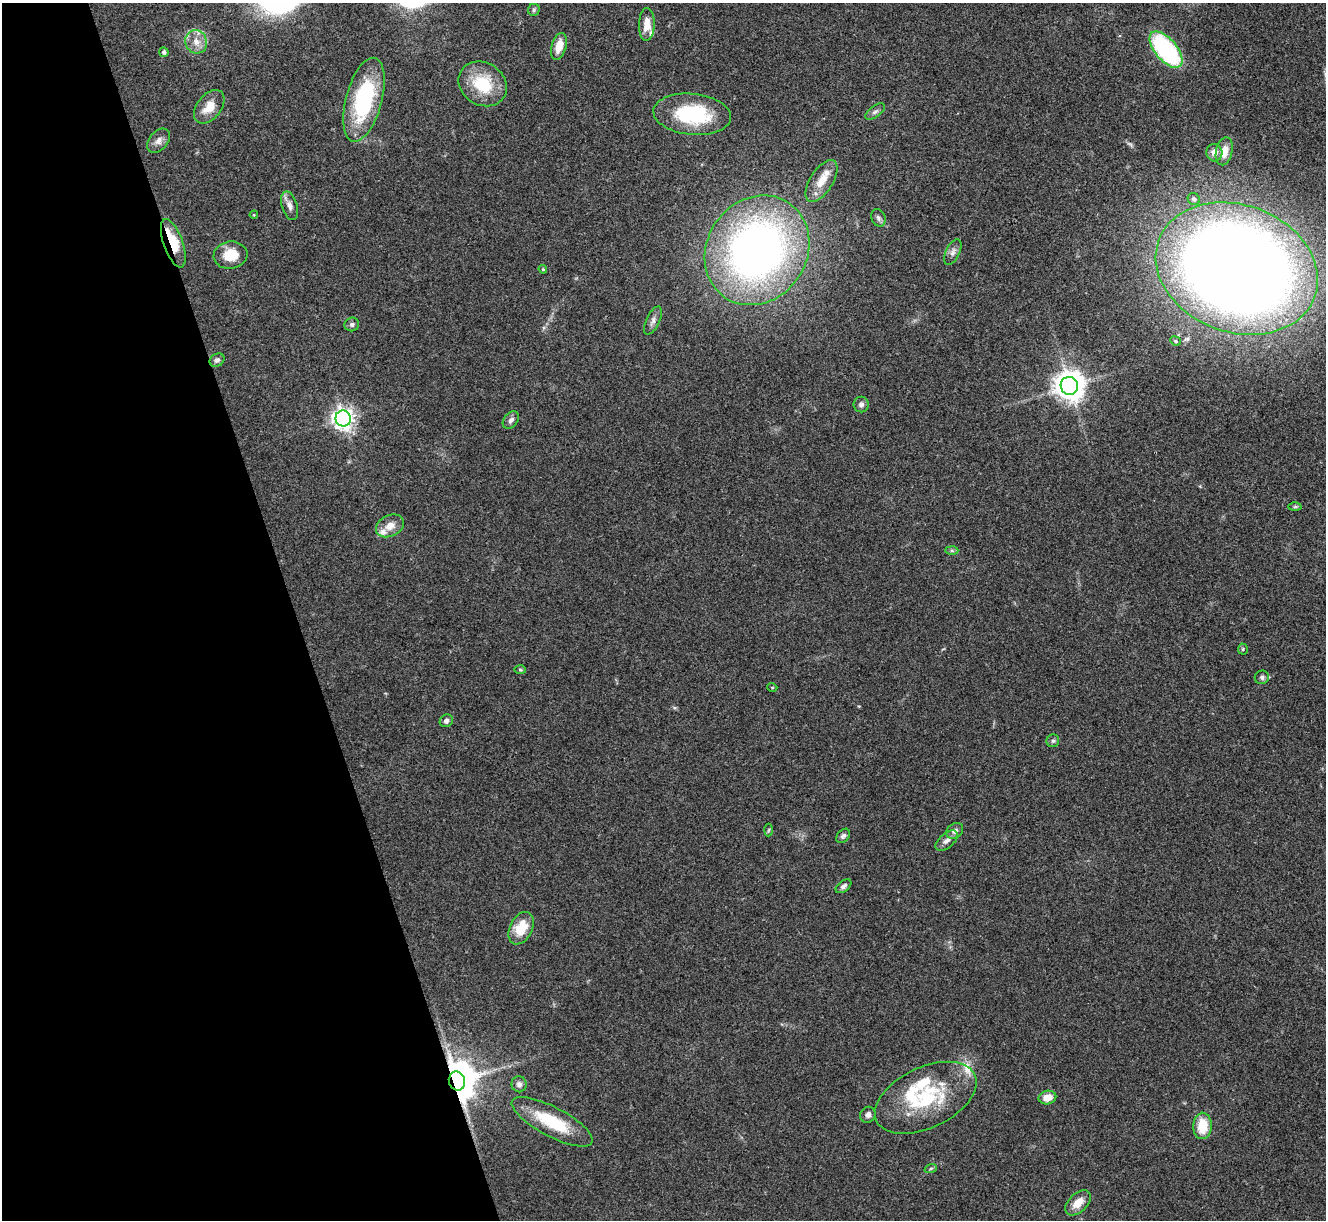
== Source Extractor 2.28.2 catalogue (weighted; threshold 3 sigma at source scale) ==
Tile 5 of 4 x 4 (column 1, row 2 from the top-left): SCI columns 2-1325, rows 2581-3798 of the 5300 x 5287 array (HDU 1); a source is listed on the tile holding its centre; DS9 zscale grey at full resolution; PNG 1328 x 1222 px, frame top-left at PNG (2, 3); each listed source drawn as its Kron ellipse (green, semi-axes under 4 px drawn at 4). Shown black and unused: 22% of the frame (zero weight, under 3 of 4 exposures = <1% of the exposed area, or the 3 px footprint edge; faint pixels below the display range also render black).
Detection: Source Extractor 2.28.2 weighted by HDU 2 'WHT'; one run over the whole footprint, this tile lists its part. Background 0.0571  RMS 0.0056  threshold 0.0253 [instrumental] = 3 sigma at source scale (4.5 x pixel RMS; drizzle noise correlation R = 1.50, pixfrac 1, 0.05/0.05 arcsec/px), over >= 5 px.
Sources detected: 66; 1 cosmic-ray / hot-pixel residue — neither listed nor drawn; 8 inside a brighter listed object's ellipse — not listed separately; the other 57 listed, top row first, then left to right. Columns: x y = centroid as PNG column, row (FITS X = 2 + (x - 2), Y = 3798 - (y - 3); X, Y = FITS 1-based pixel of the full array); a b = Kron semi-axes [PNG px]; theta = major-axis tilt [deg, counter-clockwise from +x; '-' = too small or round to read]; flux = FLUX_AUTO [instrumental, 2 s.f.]
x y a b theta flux
534 10 6 6 - 1.1
647 24 16 8 88 7.6
196 42 12 11 - 5.7
559 46 14 7 74 7.3
1166 50 22 11 -50 75
164 52 5 4 - 1.4
483 84 25 21 -31 24
364 100 43 18 75 59
209 107 19 12 51 9.4
875 112 11 5 36 1.9
692 114 39 20 -6 42
158 141 14 9 49 3.3
1224 151 14 8 78 6.1
1214 153 9 8 - 3.4
822 181 24 11 57 9.5
1194 199 6 6 - 2
289 206 15 8 -73 3.5
254 215 4 3 - 0.48
878 218 9 7 -70 1.9
173 243 25 9 -71 16
757 250 57 50 55 340
953 252 14 7 64 2.8
230 255 17 13 8 12
543 269 4 3 - 0.61
1237 269 83 63 -20 1200
653 320 15 6 65 2.8
352 324 7 7 - 1.6
1175 341 5 4 - 0.8
217 360 8 6 33 1.5
1069 386 9 8 - 860
861 404 8 7 - 1.7
343 419 8 7 - 340
511 420 10 6 50 2.1
1295 507 6 4 1 0.87
390 526 15 10 26 6
952 551 6 4 -1 1.1
1243 649 5 5 - 0.8
520 670 6 4 -2 0.72
1262 677 7 6 - 1.5
772 687 5 3 - 0.53
446 721 7 6 - 2.1
1053 741 6 6 - 1.3
769 830 6 4 87 0.72
955 831 9 7 34 2.5
843 836 8 6 46 1.6
947 841 13 7 40 2.7
843 886 9 5 37 1.8
521 928 17 11 63 15
457 1081 9 8 - 1700
519 1084 8 7 - 2.3
926 1098 54 30 26 48
1047 1098 9 6 12 6.4
868 1115 8 7 - 2.1
552 1122 45 14 -28 27
1202 1126 13 9 88 13
931 1168 6 4 20 0.87
1078 1203 15 9 45 7.1
Overlapping masked pixels (flux is a lower limit): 2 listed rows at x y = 173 243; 457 1081
Isophote crosses this tile's border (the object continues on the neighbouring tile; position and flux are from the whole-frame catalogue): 1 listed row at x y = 1237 269